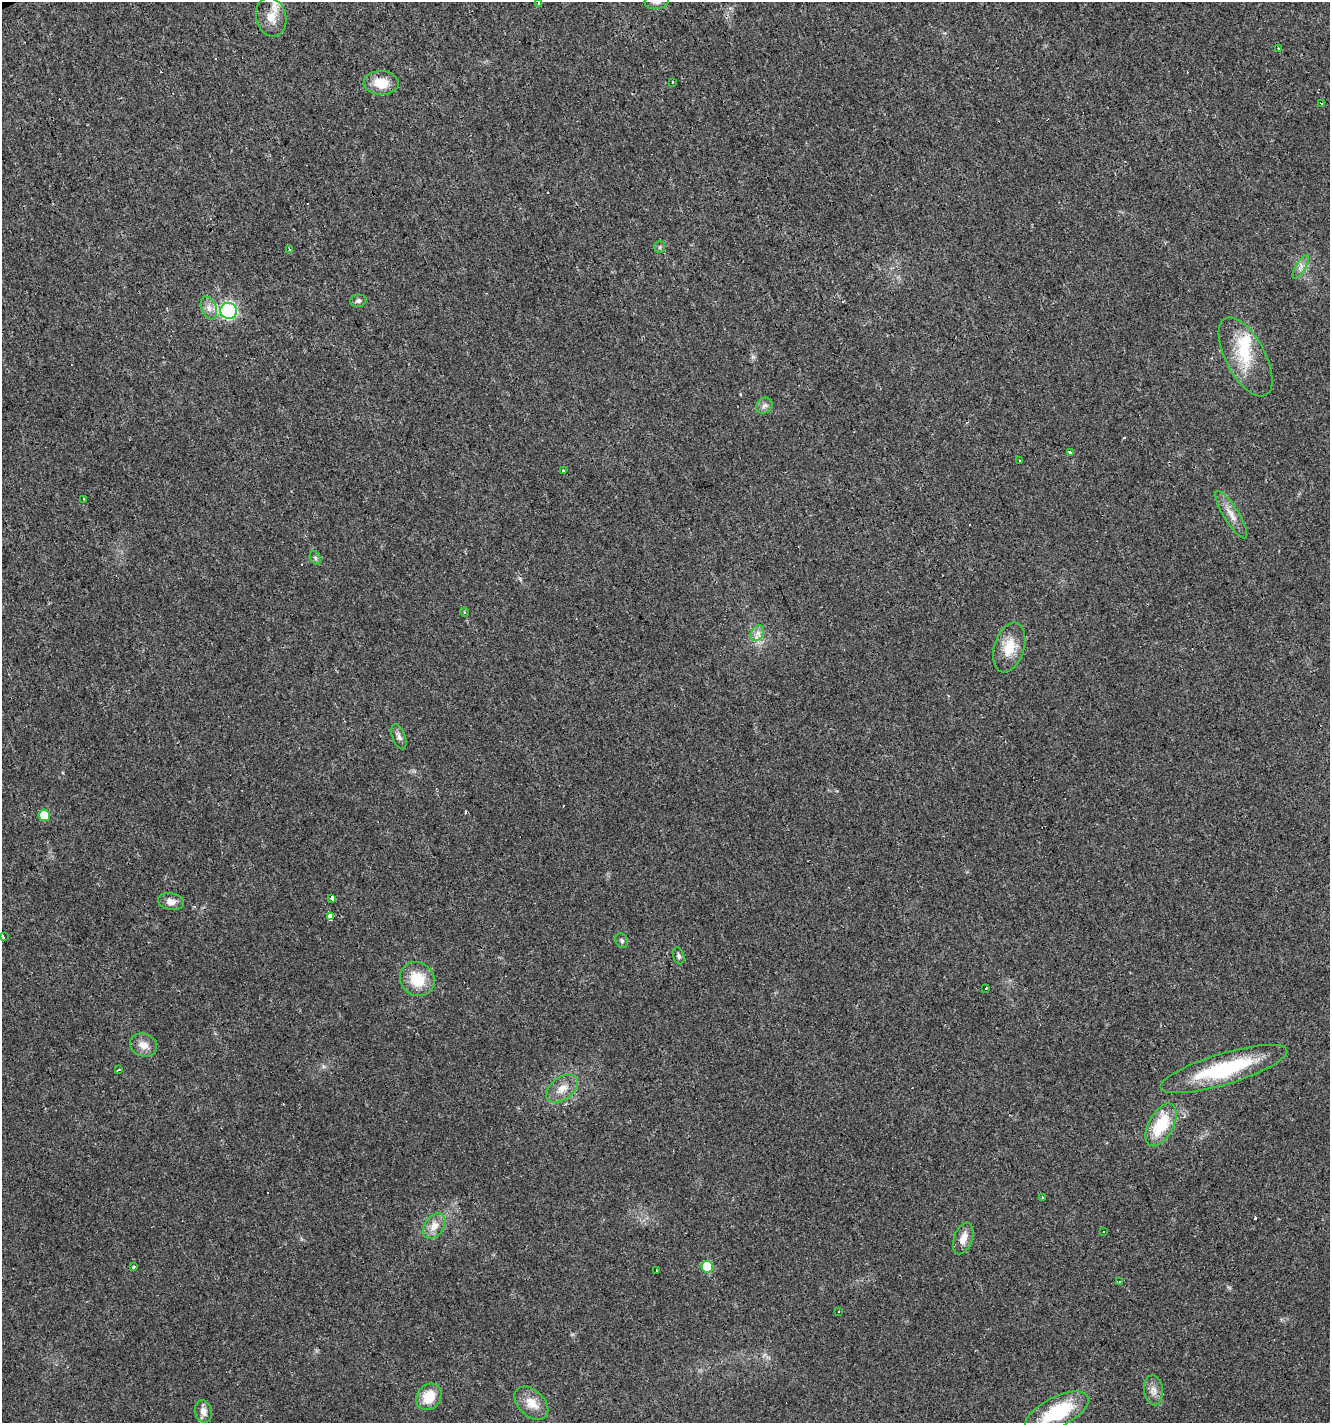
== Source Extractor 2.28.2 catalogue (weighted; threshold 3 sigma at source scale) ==
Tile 11 of 4 x 4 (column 3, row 3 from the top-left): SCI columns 2805-4132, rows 1421-2841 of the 5550 x 5682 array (HDU 1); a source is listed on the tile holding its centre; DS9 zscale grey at full resolution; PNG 1332 x 1425 px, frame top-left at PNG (2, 2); each listed source drawn as its Kron ellipse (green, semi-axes under 4 px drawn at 4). Shown black and unused: <1% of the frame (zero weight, under 3 of 4 exposures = <1% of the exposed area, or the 3 px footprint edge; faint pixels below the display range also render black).
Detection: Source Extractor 2.28.2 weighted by HDU 2 'WHT'; one run over the whole footprint, this tile lists its part. Background 0.0143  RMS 0.0028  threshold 0.0127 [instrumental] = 3 sigma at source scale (4.5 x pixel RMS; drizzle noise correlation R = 1.50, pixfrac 1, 0.0396/0.0396 arcsec/px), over >= 5 px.
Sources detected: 66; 11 cosmic-ray / hot-pixel residue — neither listed nor drawn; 2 inside a brighter listed object's ellipse — not listed separately; the other 53 listed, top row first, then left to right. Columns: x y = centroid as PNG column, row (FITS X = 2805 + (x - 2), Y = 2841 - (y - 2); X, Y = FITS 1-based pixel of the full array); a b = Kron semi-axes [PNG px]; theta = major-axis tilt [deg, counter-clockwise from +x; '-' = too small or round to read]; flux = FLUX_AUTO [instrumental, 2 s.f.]
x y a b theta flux
657 2 12 7 7 1.4
538 3 3 3 - 0.54
271 17 19 15 -75 4.5
1278 48 3 3 - 0.81
672 82 3 2 - 0.21
381 83 17 12 -2 5.5
1321 103 3 3 - 0.91
660 247 6 5 - 0.52
289 250 3 3 - 1.9
1301 267 13 5 59 1.3
358 301 8 6 7 0.81
209 308 12 7 -68 1.8
229 311 8 8 - 37
1246 357 43 19 -62 11
764 406 9 7 42 1.1
1070 452 4 3 - 0.39
1019 461 3 3 - 0.69
563 471 3 3 - 1.8
84 499 3 2 - 0.34
1231 515 27 7 -58 3.1
315 558 7 5 -60 0.56
464 612 4 3 - 0.32
757 633 8 6 60 1.3
1009 648 26 15 73 6.1
399 737 13 6 -69 1.1
44 815 5 5 - 7.7
332 898 4 3 - 2.1
171 902 13 8 -11 2.1
330 917 4 3 - 190
3 937 4 3 - 1.3
622 941 7 6 - 0.64
679 956 9 5 -70 0.74
417 979 18 16 -40 8.4
986 988 3 2 - 0.47
143 1045 14 11 -22 2.7
1224 1069 66 15 17 24
118 1070 4 3 - 0.52
562 1088 18 11 36 3.5
1161 1125 23 12 62 12
1042 1197 3 3 - 1.7
434 1226 14 9 54 2.9
1104 1231 3 2 - 0.51
963 1238 16 9 70 2.8
134 1267 3 3 - 1.7
707 1267 6 6 - 13
656 1270 2 2 - 0.37
1119 1282 4 2 - 0.18
838 1311 2 2 - 0.31
1153 1390 15 9 -82 2
429 1397 14 12 52 6.6
531 1403 20 13 -44 4
203 1412 11 8 -74 2.1
1057 1412 35 15 27 19
Isophote crosses this tile's border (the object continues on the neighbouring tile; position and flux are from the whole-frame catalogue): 2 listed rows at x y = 657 2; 1057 1412
Unlisted compact peaks at least as high as the median listed source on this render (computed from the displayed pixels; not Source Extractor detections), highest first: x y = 753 357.